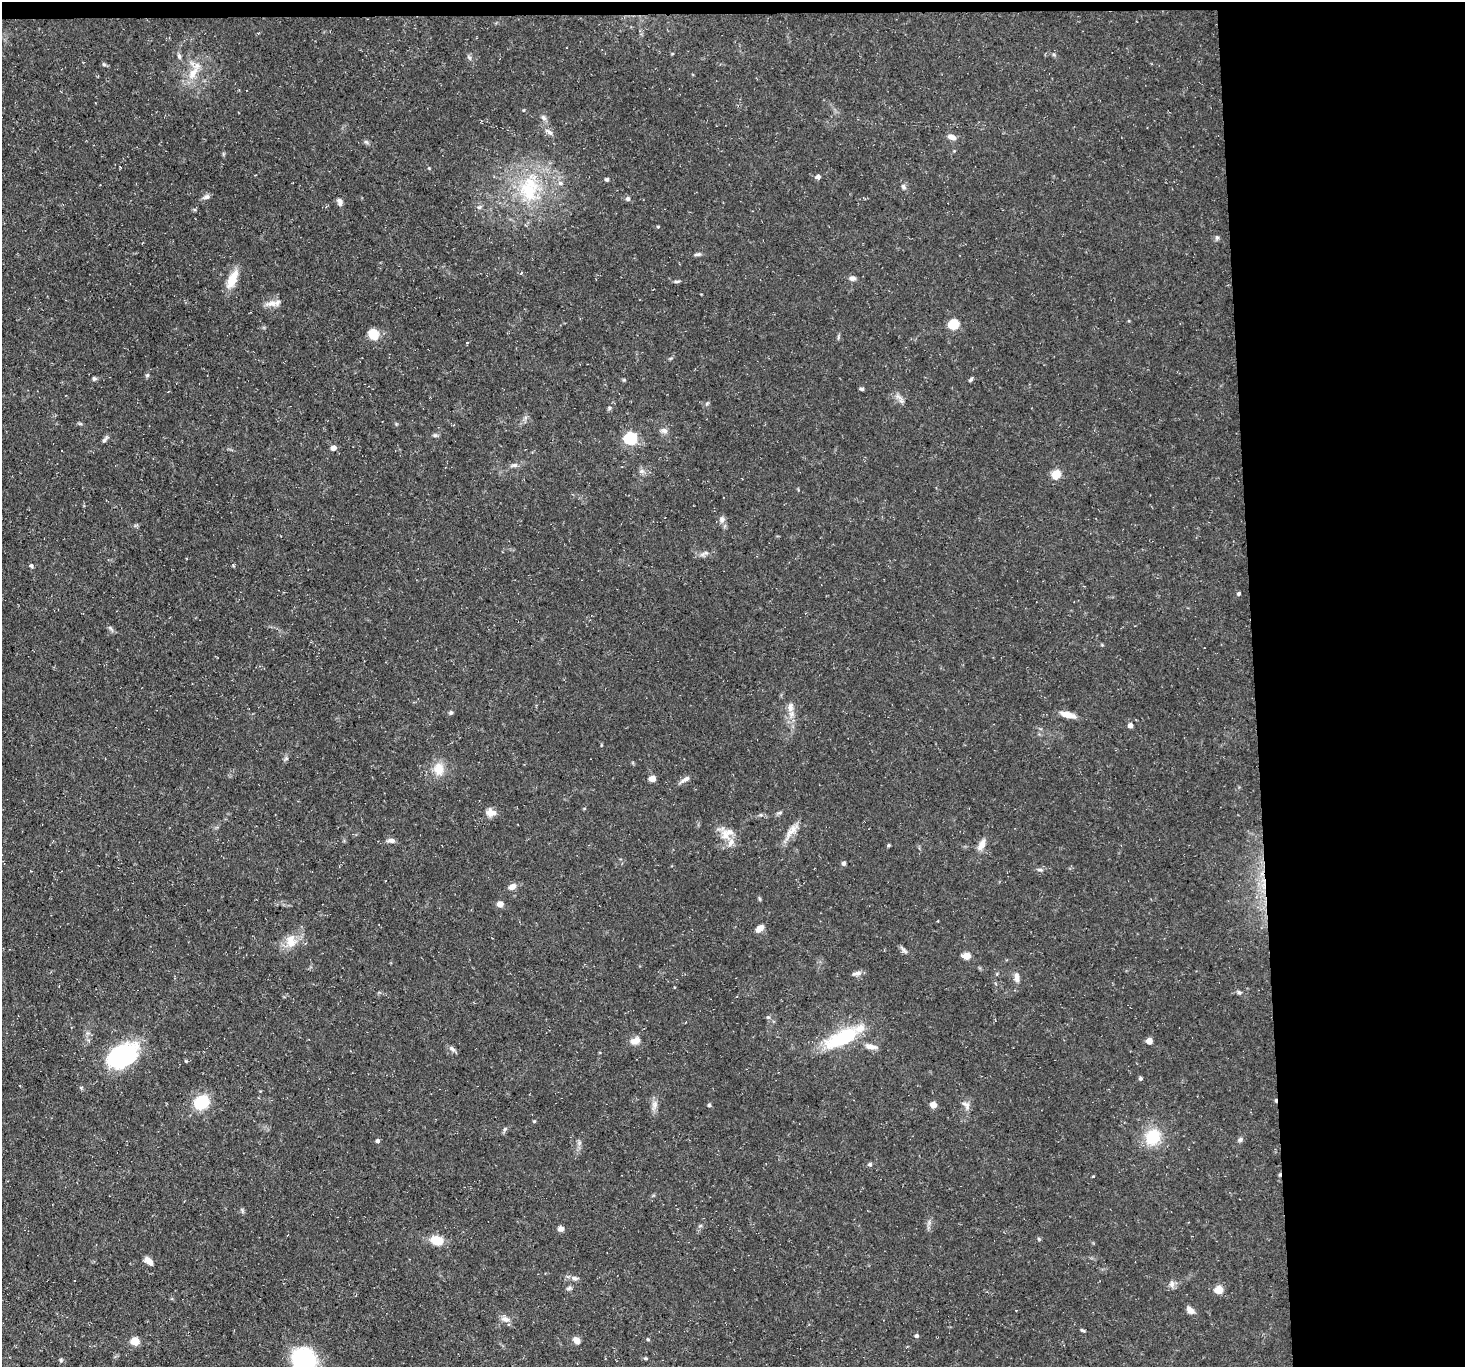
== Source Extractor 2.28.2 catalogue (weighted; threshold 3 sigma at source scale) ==
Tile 3 of 3 x 3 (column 3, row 1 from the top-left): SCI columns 2928-4390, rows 2876-4240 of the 4390 x 4362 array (HDU 1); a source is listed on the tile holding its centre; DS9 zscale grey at full resolution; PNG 1467 x 1369 px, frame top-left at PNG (2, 2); no overlay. Shown black and unused: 15% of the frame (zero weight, under 3 of 5 exposures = <1% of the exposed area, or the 3 px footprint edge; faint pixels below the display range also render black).
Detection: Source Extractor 2.28.2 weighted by HDU 2 'WHT'; one run over the whole footprint, this tile lists its part. Background 0.118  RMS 0.0048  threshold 0.0217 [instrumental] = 3 sigma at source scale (4.5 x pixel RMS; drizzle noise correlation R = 1.50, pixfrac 1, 0.05/0.05 arcsec/px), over >= 5 px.
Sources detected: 123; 1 inside a brighter object's white glare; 3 cosmic-ray / hot-pixel residue — not listed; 3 inside a brighter listed object's ellipse — not listed separately; the other 116 listed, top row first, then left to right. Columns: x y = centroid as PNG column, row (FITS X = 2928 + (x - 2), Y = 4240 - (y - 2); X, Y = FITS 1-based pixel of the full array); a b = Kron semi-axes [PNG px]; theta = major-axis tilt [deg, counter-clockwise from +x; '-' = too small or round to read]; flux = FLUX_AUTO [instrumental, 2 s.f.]
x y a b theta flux
672 54 4 3 - 0.4
1054 55 6 3 -19 0.69
179 56 8 5 -87 1.1
469 57 9 4 -62 1.1
104 64 6 4 -2 0.73
193 73 29 11 63 9.5
544 118 9 6 -40 1.5
549 132 14 5 -33 2.2
952 137 10 6 -24 3
366 142 7 5 -30 0.94
818 177 5 5 - 1.8
607 179 5 5 - 0.77
560 183 6 6 - 1.4
903 187 9 6 -60 1.4
529 189 42 30 87 41
206 197 10 7 25 1.6
628 199 6 6 - 1.1
339 202 10 6 -72 1.7
479 207 6 6 - 1.2
658 227 4 3 - 0.5
1217 237 7 5 -90 1
697 254 10 4 10 1.1
521 273 4 3 - 0.39
852 278 8 6 -5 1.9
232 279 25 10 65 8.1
677 281 9 3 5 0.87
272 303 17 8 7 3.7
954 324 6 5 - 31
373 334 13 11 -69 7.2
147 375 6 5 - 0.78
94 379 6 5 - 0.91
971 379 7 4 52 0.79
624 380 5 4 - 0.56
862 389 6 4 -14 0.79
898 396 14 4 -25 1.9
609 408 6 4 89 0.79
664 431 10 7 -20 1.9
435 435 6 5 - 0.93
630 438 6 6 - 72
105 439 11 4 51 1.3
333 448 5 5 - 3.5
514 465 9 5 7 1.6
641 471 6 6 - 1.4
1056 474 5 5 - 19
722 520 10 8 88 2.1
705 553 15 4 25 1.8
31 566 5 5 - 1
1239 593 4 4 - 0.93
790 707 14 8 81 3.8
451 712 5 5 - 0.83
1068 715 16 6 -15 5.9
1130 725 5 4 - 2.7
286 758 6 5 - 0.92
439 769 17 13 -87 7.6
652 778 5 4 - 7.5
685 779 14 6 32 2.4
490 811 14 8 79 2.9
780 813 8 4 19 0.93
791 832 32 7 53 5.3
725 836 19 12 -69 6.8
391 841 10 5 0 2.1
889 845 5 4 - 0.59
982 845 14 8 62 4
844 863 5 4 - 1.3
1040 870 8 4 -13 1.1
512 887 8 6 31 3.4
760 899 6 4 -71 0.58
500 904 5 4 - 5.4
760 928 8 6 40 4.3
291 941 18 14 -87 7.4
904 950 14 4 -44 1.4
967 956 5 5 - 8.7
857 973 12 6 8 2
1017 978 13 7 -79 2.7
1239 992 7 5 -36 1
768 1017 5 5 - 0.7
842 1038 48 18 26 32
635 1041 13 8 18 3.6
1149 1041 5 4 - 5.7
871 1046 17 7 -11 3.1
452 1049 9 5 -37 1.4
125 1054 34 19 8 48
1140 1078 5 5 - 0.8
201 1102 10 9 - 27
654 1105 17 5 73 2.5
709 1105 5 4 - 0.95
933 1105 6 6 - 3.6
966 1105 13 9 -47 2.6
534 1121 4 3 - 0.53
505 1129 7 4 45 0.9
1153 1137 17 15 51 17
1240 1140 7 6 - 1.2
378 1141 4 4 - 1.2
579 1143 7 4 72 1.1
870 1164 5 5 - 1.1
1093 1176 3 3 - 0.42
242 1211 6 4 -58 0.79
700 1226 6 4 19 0.66
561 1229 7 6 - 2
1039 1239 5 4 - 0.58
437 1240 12 8 -13 10
149 1261 10 6 -45 3.7
575 1278 10 6 -11 1.7
1172 1284 10 7 82 1.9
569 1288 7 5 44 1
1219 1290 5 5 - 13
1190 1310 10 6 -43 3
505 1319 13 7 -15 2.7
1082 1330 7 3 -26 0.71
916 1336 5 4 - 1.2
648 1339 5 4 - 0.62
576 1340 8 6 -42 3.1
135 1341 5 5 - 15
646 1358 5 4 - 0.63
61 1360 5 5 - 0.75
303 1360 31 27 -69 37
Isophote crosses this tile's border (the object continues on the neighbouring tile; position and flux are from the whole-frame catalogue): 1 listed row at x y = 303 1360